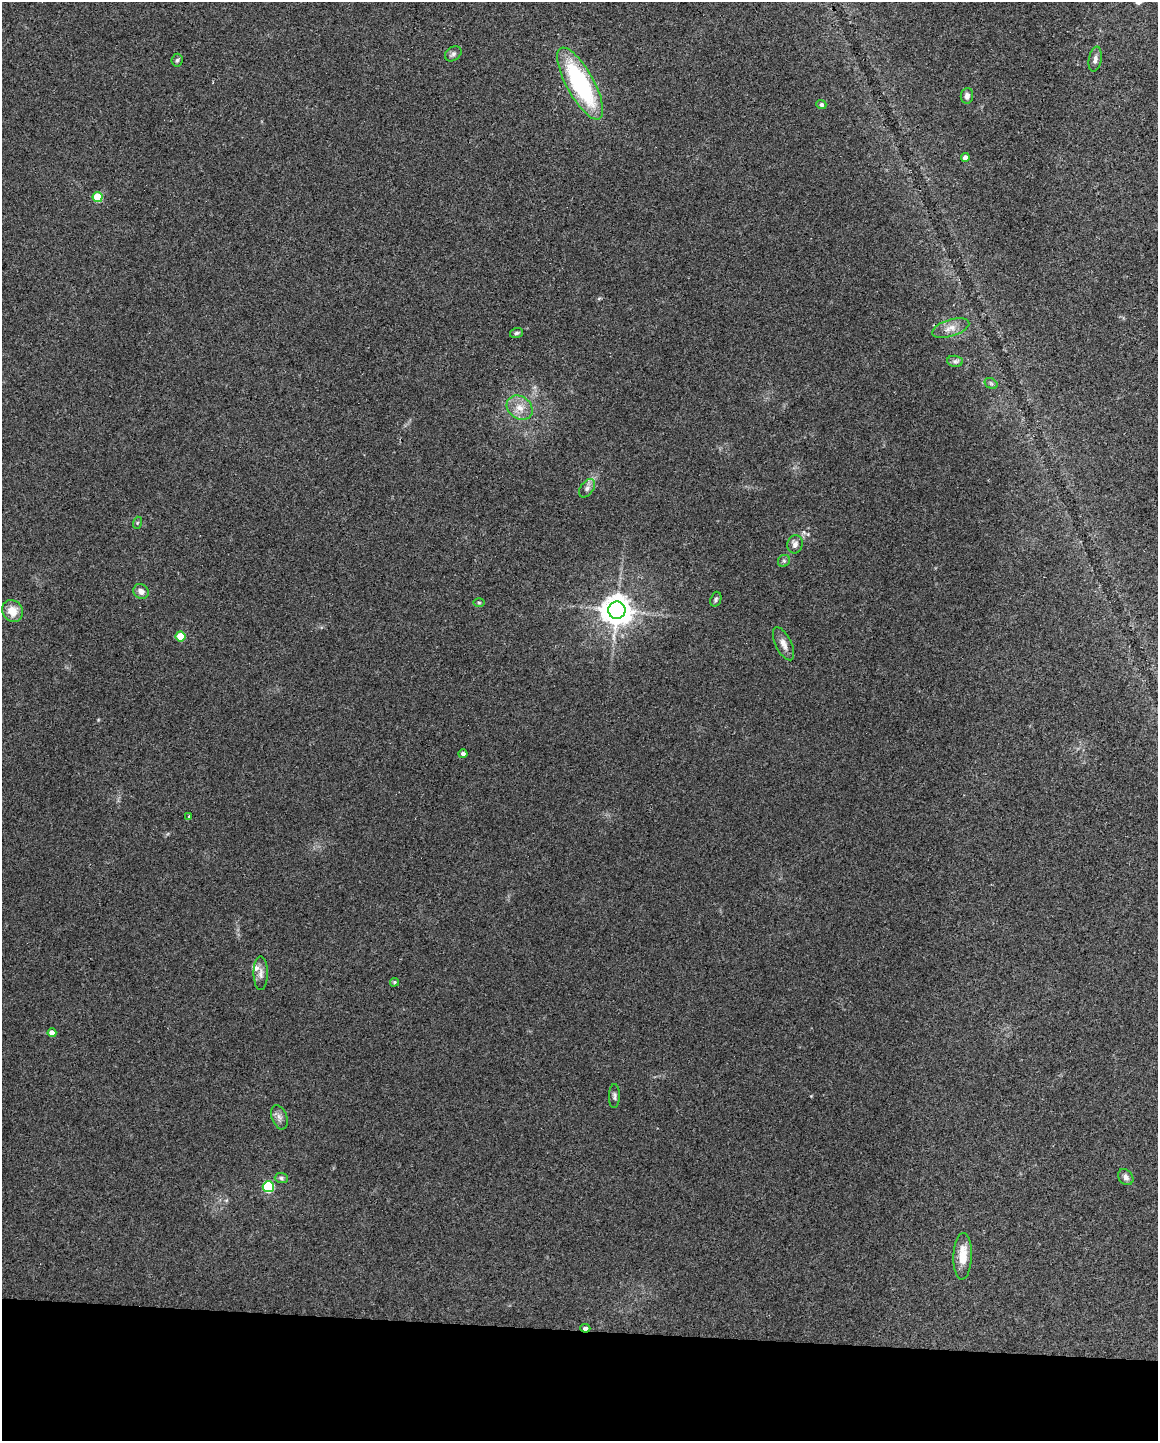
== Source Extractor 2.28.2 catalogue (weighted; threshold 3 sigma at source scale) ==
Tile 10 of 4 x 3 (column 2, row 3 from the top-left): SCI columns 1159-2314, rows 222-1660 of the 4625 x 4647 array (HDU 1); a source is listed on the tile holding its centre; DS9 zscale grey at full resolution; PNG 1160 x 1443 px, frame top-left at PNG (2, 2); each listed source drawn as its Kron ellipse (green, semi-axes under 4 px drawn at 4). Shown black and unused: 8% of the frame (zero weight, under 3 of 4 exposures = <1% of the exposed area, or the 3 px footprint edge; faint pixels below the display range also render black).
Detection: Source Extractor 2.28.2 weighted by HDU 2 'WHT'; one run over the whole footprint, this tile lists its part. Background 0.0823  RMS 0.0066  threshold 0.0296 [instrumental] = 3 sigma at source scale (4.5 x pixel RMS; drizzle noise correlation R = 1.50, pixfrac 1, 0.05/0.05 arcsec/px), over >= 5 px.
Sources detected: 37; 1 inside a brighter listed object's ellipse — not listed separately; the other 36 listed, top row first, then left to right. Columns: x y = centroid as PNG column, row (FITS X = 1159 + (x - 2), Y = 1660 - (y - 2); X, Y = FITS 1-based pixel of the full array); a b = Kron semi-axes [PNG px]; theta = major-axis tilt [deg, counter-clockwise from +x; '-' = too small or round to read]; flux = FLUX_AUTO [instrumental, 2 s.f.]
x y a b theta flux
453 54 9 6 36 1.9
1095 59 13 6 80 3
177 60 6 5 - 1.2
580 83 40 14 -61 83
967 96 8 6 83 2.6
821 105 5 4 - 1.8
965 158 4 4 - 3.5
98 197 5 5 - 24
951 328 19 8 18 5.9
516 333 6 5 - 1.3
955 361 8 5 -7 1.8
991 383 7 5 -30 1.2
520 408 14 11 -36 7.5
587 488 10 6 53 2.5
137 523 6 4 72 0.84
795 544 9 7 79 3.1
784 561 6 5 - 1.3
141 591 8 7 - 3.8
716 599 8 5 71 1.4
479 603 5 3 - 0.68
617 610 8 8 - 1100
12 611 11 10 - 8.9
180 636 5 5 - 16
783 644 18 8 -64 4.6
463 754 4 4 - 2.3
189 816 3 3 - 0.82
261 973 17 7 -89 3.7
394 982 4 4 - 1
52 1033 4 4 - 4.5
614 1096 12 5 89 1.8
279 1117 12 7 -71 3.1
1126 1177 9 6 -50 2.7
281 1178 6 5 - 1.4
268 1187 6 5 - 60
963 1256 23 9 88 12
585 1328 5 3 - 2.7
Overlapping masked pixels (flux is a lower limit): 1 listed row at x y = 585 1328